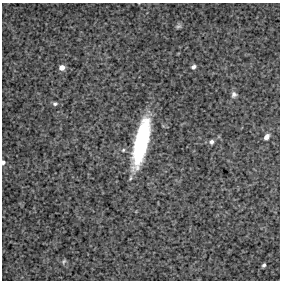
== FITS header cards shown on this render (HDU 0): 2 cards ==
NAXIS1  =                  278 / FITS: X Dimension
NAXIS2  =                  278 / FITS: Y Dimension

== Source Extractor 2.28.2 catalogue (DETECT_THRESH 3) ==
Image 278 x 278 px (HDU 0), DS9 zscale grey, 1 PNG px = 1 image px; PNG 282 x 282 px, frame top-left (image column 1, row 278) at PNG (2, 3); no overlay
Background 4430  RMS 120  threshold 374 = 3 sigma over >= 5 px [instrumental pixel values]
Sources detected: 12; all 12 listed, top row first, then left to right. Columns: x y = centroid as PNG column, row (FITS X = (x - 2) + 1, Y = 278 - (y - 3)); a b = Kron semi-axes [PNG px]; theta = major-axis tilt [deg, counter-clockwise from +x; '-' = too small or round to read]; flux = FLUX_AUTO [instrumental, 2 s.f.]
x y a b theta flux
179 26 8 5 15 1.5e+04
62 67 5 5 - 5.1e+04
193 67 5 4 - 2.4e+04
234 94 8 7 - 2.8e+04
55 104 6 5 - 1.8e+04
266 137 6 4 49 4.4e+04
141 142 38 10 77 1.2e+06
211 142 6 6 - 2.4e+04
123 150 6 5 - 1.3e+04
3 162 4 4 - 1.8e+04
64 261 7 4 59 1.3e+04
264 265 4 3 - 1.6e+04
At the frame edge (FLAGS 8, measured only in part): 1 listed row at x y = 3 162